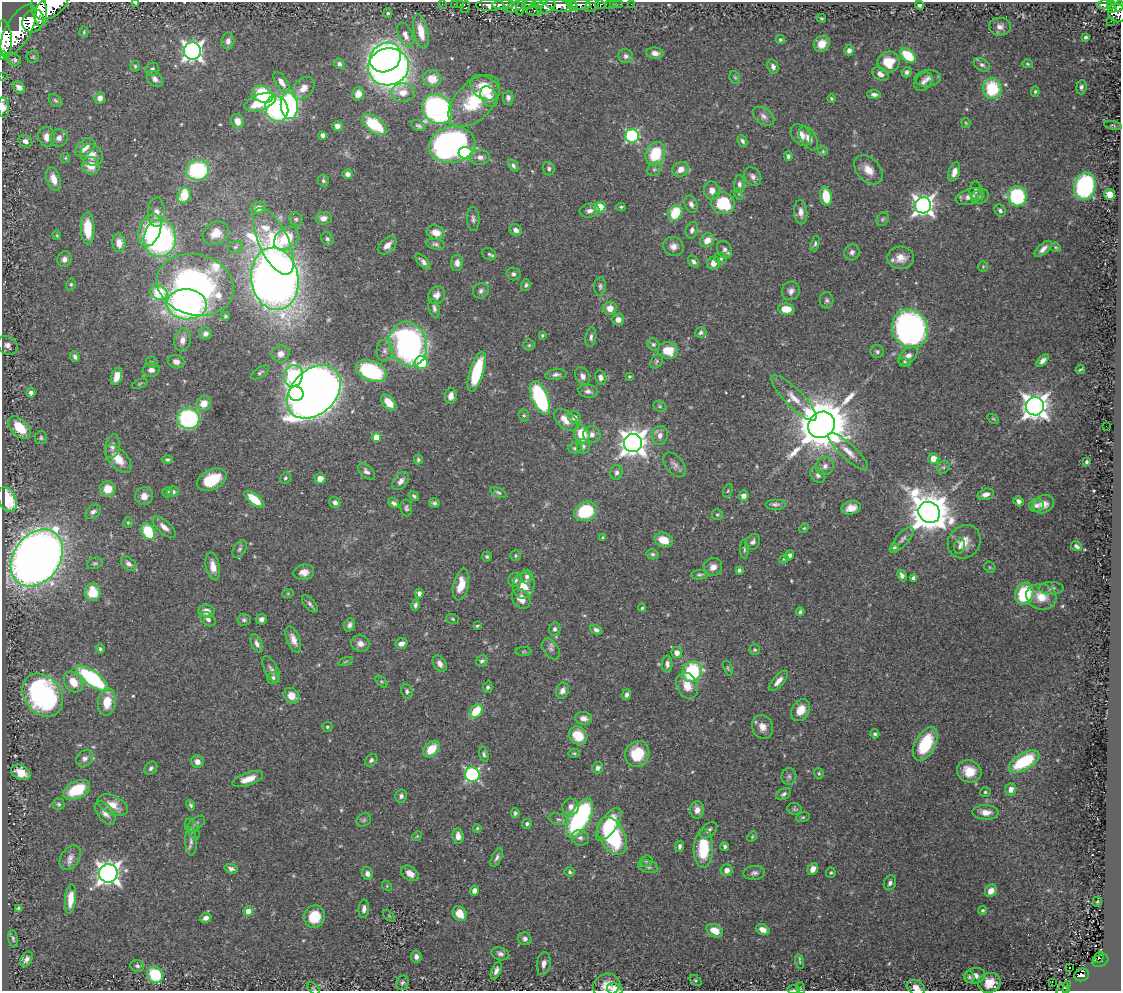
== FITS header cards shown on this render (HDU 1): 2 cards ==
NAXIS1  =                 1119
NAXIS2  =                  989

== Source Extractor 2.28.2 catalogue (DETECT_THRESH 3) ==
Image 1119 x 989 px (HDU 1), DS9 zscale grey, 1 PNG px = 1 image px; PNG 1123 x 993 px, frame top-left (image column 1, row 989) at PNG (2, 2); each listed source drawn as its Kron ellipse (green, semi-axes under 4 px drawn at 4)
Background 0.557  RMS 0.018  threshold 0.0542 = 3 sigma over >= 5 px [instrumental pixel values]
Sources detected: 545; of the 545, the 500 brightest by FLUX_AUTO listed and drawn (45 fainter detections omitted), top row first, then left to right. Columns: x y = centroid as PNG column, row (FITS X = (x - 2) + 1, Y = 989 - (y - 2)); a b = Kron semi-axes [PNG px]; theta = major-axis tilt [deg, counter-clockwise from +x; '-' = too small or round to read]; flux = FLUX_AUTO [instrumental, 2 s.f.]
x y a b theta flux
136 3 4 3 - 1.9
442 4 2 2 - 12
454 4 2 2 - 13
460 4 2 2 - 14
538 4 6 3 -4 310
610 4 3 3 - 45
614 4 3 2 - 8.9
620 4 2 2 - 11
631 4 2 2 - 8.4
490 5 14 5 0 1400
503 5 11 4 2 1100
529 5 7 4 15 540
572 5 7 4 -53 630
580 5 11 5 0 1100
592 5 7 5 48 120
600 5 5 3 - 140
920 5 4 4 - 3.5
1105 5 7 4 -1 230
1111 5 4 3 - 170
52 6 19 10 33 4900
546 6 10 6 21 1100
559 6 14 6 -10 2200
1119 6 5 3 - 290
465 7 6 4 77 120
514 7 11 4 26 450
521 7 8 3 78 460
39 9 17 7 -82 3800
1113 9 4 2 - 76
534 10 8 5 -6 290
388 13 4 4 - 2.5
1117 13 9 8 - 620
821 18 5 3 - 1.6
33 21 12 10 57 340
1111 21 2 2 - 5.7
1000 27 11 9 2 7.2
18 30 28 12 61 5400
421 31 17 7 -78 23
84 32 5 4 - 1.5
405 35 13 6 -69 7.9
1086 37 4 3 - 2.7
4 39 19 7 -86 3200
780 39 4 4 - 2.1
228 41 8 6 89 6.1
822 44 8 7 - 15
849 50 5 4 - 7.7
192 51 8 8 - 590
655 53 8 5 -6 6.4
908 55 8 6 -41 51
3 56 4 3 - 23
626 56 7 7 - 4.1
33 57 6 6 - 2
385 57 16 14 35 370
14 60 6 5 - 3
889 62 11 10 - 29
339 64 5 5 - 3.8
1028 64 5 4 - 1.5
982 65 9 6 -31 4
135 66 5 4 - 2.1
388 67 20 18 15 930
773 67 7 5 -72 4.4
152 69 7 6 - 3.2
907 72 5 5 - 3
880 74 9 6 -30 5.9
2 77 2 2 - 6.6
735 77 6 5 - 2
928 78 13 8 6 6.9
155 79 9 6 -45 5.5
432 79 9 8 - 21
281 82 12 5 -55 9.1
923 82 10 7 50 5.5
19 87 7 5 -42 5.7
1081 87 7 5 84 3
303 88 13 9 45 12
485 88 16 11 -33 36
992 89 10 9 - 64
1035 91 5 4 - 1.9
403 92 11 9 3 14
262 94 11 8 -28 66
358 94 6 6 - 12
874 94 7 4 -4 3.9
489 97 11 7 -60 10
100 98 6 5 - 6.9
508 98 7 5 90 4.4
832 98 4 3 - 1.6
55 101 8 5 -39 2.4
474 101 31 18 46 75
260 102 16 8 19 45
289 106 13 8 -85 230
3 107 10 5 -88 5.1
277 109 13 11 -66 180
437 109 16 14 -46 320
763 116 12 7 -34 6.3
237 121 7 6 - 13
966 123 5 4 - 1.5
374 125 14 7 -37 64
1113 125 9 4 -12 1.8
337 126 5 5 - 6.2
418 126 8 4 -25 2.9
323 135 4 4 - 5.3
801 135 12 8 -49 12
632 136 7 7 - 140
47 137 10 8 -75 9
59 138 9 8 - 6.4
809 138 13 7 -58 9.1
25 141 7 5 -31 4.9
742 141 6 4 -64 3.3
452 145 23 18 9 430
85 148 11 7 42 10
823 151 5 5 - 1.8
466 153 7 6 - 63
655 154 12 9 67 51
91 155 11 10 - 12
788 156 5 4 - 2.9
480 157 10 8 0 7.7
65 158 5 4 - 1.5
513 165 6 4 -54 3.5
91 166 9 8 - 18
549 169 7 5 -71 3.1
654 169 7 6 - 3.1
680 169 8 7 - 10
198 170 11 10 - 130
868 170 17 11 -46 17
954 172 10 5 71 9.7
347 174 5 5 - 4.3
753 177 10 7 -52 5.6
54 179 12 7 -72 13
323 181 6 5 - 2.4
739 184 9 5 -88 4.8
1085 186 14 11 76 200
712 190 9 8 - 8.3
975 190 9 6 85 4.2
739 194 6 3 -71 1.4
1110 194 5 5 - 20
184 195 8 6 70 40
826 196 9 6 -81 31
1017 196 10 9 - 120
969 197 14 8 18 11
980 197 9 7 22 4.2
723 203 12 11 - 65
691 204 9 6 -65 5.5
923 205 8 8 - 670
600 207 5 5 - 33
621 207 4 4 - 1.7
258 208 8 6 24 9
1000 210 6 5 - 3.1
589 211 10 7 8 5.9
156 212 15 8 88 12
801 212 12 6 -85 8.2
675 213 8 6 61 47
323 218 8 6 5 7.7
296 219 7 6 - 2.7
473 219 12 6 -86 4.3
882 219 7 5 53 2.5
88 228 16 7 -89 39
150 230 17 10 68 64
516 230 6 5 - 6.8
692 230 8 6 75 5.1
216 233 14 11 33 18
436 233 9 7 -14 14
57 235 5 4 - 1.5
160 238 18 16 85 280
286 238 14 10 39 46
327 239 7 5 -58 3
707 240 8 6 43 14
273 241 36 15 -65 79
119 243 9 6 -84 12
435 244 9 5 -10 3.2
815 244 8 4 72 2.6
387 245 11 6 44 8.7
673 246 10 9 - 8.3
235 247 8 5 16 3.1
1056 247 5 4 - 1.7
725 249 9 7 -57 4.8
1043 249 10 5 43 6.8
852 252 8 7 - 4.4
489 254 7 5 -29 2.7
901 258 13 11 -4 15
64 259 8 7 - 5.8
721 259 6 5 - 2.4
423 262 10 4 -47 5.1
694 262 6 5 - 3.6
457 263 8 6 87 6.2
714 263 7 6 - 12
983 267 5 4 - 1.5
513 274 7 6 - 3.7
275 279 31 23 -81 1600
71 284 6 4 77 2.2
195 285 39 30 -15 390
526 285 6 4 71 2.7
600 286 9 6 87 3.2
481 291 8 7 - 4.2
791 291 9 9 - 6.5
159 293 9 6 -21 90
437 295 9 8 - 6.9
827 300 8 7 - 3.4
187 304 20 15 -4 340
434 308 9 5 -77 4.1
610 308 6 6 - 12
786 309 8 5 -3 23
225 316 4 4 - 1.9
618 320 6 6 - 9
910 329 20 17 -63 480
701 332 6 5 - 3.2
205 334 6 6 - 5.2
542 335 4 3 - 1.4
591 337 10 5 82 3.9
182 340 11 8 81 9.2
408 344 22 18 -72 390
653 344 6 5 - 2.4
7 345 11 8 -34 6
529 345 5 5 - 2.1
668 350 10 8 -12 27
385 351 11 8 86 6.7
877 352 7 6 - 2.9
281 354 9 8 - 9.4
908 356 11 7 41 7.7
75 357 5 4 - 3.9
656 361 8 5 57 2.6
1043 361 7 4 45 5.5
152 362 6 5 - 2.4
176 362 8 6 -15 6.7
421 362 6 6 - 42
905 362 6 4 -23 2
151 370 8 7 - 7.2
1080 370 5 2 - 1.7
371 371 16 10 -23 130
477 372 21 7 73 68
260 373 10 5 32 3
556 375 11 5 6 4.5
117 376 9 5 74 14
293 376 11 9 71 150
583 376 9 7 -60 6.2
629 376 4 3 - 1.4
601 377 7 5 -76 4.9
140 384 8 3 23 1.7
588 391 9 6 -8 4.7
31 392 5 4 - 3.9
314 392 31 22 44 1700
296 394 7 7 - 130
451 396 8 6 83 7.7
540 398 18 8 -68 170
794 398 31 9 -45 20
204 403 8 7 - 15
389 403 9 5 -48 18
660 406 7 5 -21 2.2
1035 406 9 9 - 1300
524 415 6 5 - 2
574 418 7 6 - 7.4
188 419 11 10 - 180
993 419 6 4 -28 1.8
566 420 14 8 -39 17
821 425 14 12 42 6500
1106 426 2 2 - 23
20 428 13 8 -47 39
582 434 9 7 -70 36
592 434 8 8 - 7
660 435 9 8 - 7.5
376 437 4 4 - 22
41 438 6 6 - 2.6
633 443 9 9 - 1300
112 446 12 7 80 6.6
583 446 7 6 - 3.6
574 448 7 5 2 2.4
848 451 26 7 -43 15
118 459 17 9 -48 21
167 459 5 4 - 2.5
933 459 5 5 - 18
418 460 5 3 - 2.2
1086 462 4 3 - 2.4
674 465 14 8 -50 6.7
825 466 9 8 - 6.9
943 467 7 6 - 2.9
366 471 10 6 -43 4.7
616 473 7 6 - 4.1
818 475 8 6 -44 4.8
285 478 6 5 - 2.2
320 478 5 5 - 9.6
212 480 16 10 26 42
401 481 10 6 53 7.3
108 489 8 7 - 19
728 491 7 4 70 1.5
167 492 5 5 - 2.3
173 492 6 5 - 3.1
498 492 9 4 -27 2.6
986 494 8 5 13 6.6
144 496 9 8 - 11
414 496 6 4 -37 2.3
743 496 5 5 - 7.4
7 499 13 8 -66 48
254 499 12 5 -39 35
1019 501 5 4 - 5.2
335 503 6 5 - 4.7
394 503 6 4 -33 3.5
434 503 5 4 - 2.9
775 504 10 5 0 3.8
1043 504 11 8 24 10
1036 505 7 6 - 4.9
406 508 8 6 -82 3.1
851 508 10 6 13 11
585 511 12 9 26 78
93 512 8 6 37 4.4
929 512 11 10 - 3800
717 515 5 5 - 2
128 523 5 4 - 1.5
164 527 14 6 -42 9.2
804 528 5 4 - 1.5
148 532 9 6 -61 59
603 537 4 3 - 1.9
903 539 15 6 48 5.5
664 540 9 7 -21 19
753 542 8 6 55 4
964 542 18 15 48 18
960 546 8 5 76 3.4
1077 546 6 4 -33 3.2
894 548 5 4 - 4.5
239 549 9 6 58 4
744 549 10 4 -89 2.3
653 554 6 5 - 2.3
789 555 5 4 - 4.5
516 556 5 5 - 2
487 557 5 5 - 2.2
37 558 31 23 55 1600
784 559 5 4 - 1.5
95 563 8 5 18 2.6
129 564 9 6 -37 5.4
213 566 14 7 -79 13
713 567 9 8 - 7.3
990 567 6 5 - 1.7
739 570 4 4 - 2.8
304 572 10 7 7 9.1
700 575 9 4 6 2.6
902 575 6 4 -65 5.8
527 576 7 5 86 4.7
914 578 4 4 - 5.7
515 580 6 6 - 5.1
461 585 16 7 78 20
524 585 13 11 77 20
1051 588 12 6 1 4.7
93 592 9 8 - 31
288 593 6 4 18 1.5
419 593 5 4 - 4.5
1024 594 11 9 71 71
1041 597 15 12 -19 21
521 599 11 8 -52 14
310 604 10 5 -48 3.6
415 605 5 4 - 3.3
642 608 4 3 - 1.7
206 611 8 6 -8 11
800 612 4 4 - 2.6
208 619 8 6 -40 5
261 619 5 5 - 4.4
453 619 6 5 - 2
244 620 6 6 - 3
349 625 7 5 75 3.7
477 626 4 3 - 1.6
555 629 6 5 - 3.5
596 630 6 4 -28 3.5
293 639 14 6 -68 9.1
257 644 10 5 -67 5.2
360 644 9 8 - 7.1
401 644 6 5 - 6.5
100 649 5 4 - 2.3
551 649 11 7 -56 4.7
755 650 5 5 - 1.9
524 651 8 4 1 1.6
677 653 5 5 - 8.6
346 661 7 3 19 1.5
482 661 6 5 - 3.3
440 664 9 6 -56 6.5
667 664 8 5 89 4.9
728 668 8 4 -72 1.8
271 670 14 6 -63 5.5
692 672 11 9 51 100
92 678 20 7 -37 160
273 678 6 6 - 3.6
381 681 7 4 -44 2.1
778 681 13 5 48 8.8
73 682 11 8 -53 21
687 686 14 10 -64 19
488 687 5 4 - 2.9
407 691 7 5 -72 3.1
562 691 8 6 71 6.1
42 695 23 18 -52 260
626 695 5 4 - 4.2
291 696 8 7 - 15
107 702 13 9 82 26
801 710 11 8 60 16
476 711 8 5 51 40
584 718 8 6 -8 6.9
327 727 5 5 - 1.9
762 727 12 10 -69 11
875 734 5 4 - 2.3
578 736 10 8 -43 31
925 744 18 10 63 59
431 749 10 6 44 25
574 753 6 4 5 1.6
484 754 7 4 -73 2.9
637 754 13 12 - 44
85 758 9 7 45 5.8
371 760 7 5 43 3.2
1024 761 17 8 31 84
197 762 6 6 - 7.8
151 768 7 5 46 3.4
598 768 6 5 - 4.6
969 771 12 11 - 25
21 772 10 7 -27 16
819 773 5 4 - 1.8
472 774 7 7 - 180
789 777 8 7 - 3.8
248 779 16 6 19 15
1011 789 6 5 - 10
77 790 14 8 25 45
985 792 5 4 - 1.9
784 794 8 5 31 3.5
401 796 6 5 - 3.8
59 804 6 5 - 2.4
113 805 16 9 -25 15
191 805 5 4 - 2.4
571 807 8 8 - 7.4
795 809 7 6 - 2.4
697 810 8 7 - 8.7
986 812 13 7 -2 12
105 813 14 7 -54 8.4
515 813 5 3 - 2.2
803 817 7 4 17 1.8
580 818 22 10 62 230
558 819 10 5 -16 3.9
364 820 7 6 - 2.7
196 823 11 5 37 3
527 824 5 5 - 2.6
609 824 19 8 56 50
477 828 4 3 - 1.4
192 829 11 6 -64 4
709 830 10 6 40 4.8
417 836 5 4 - 1.4
458 836 7 5 -83 8.2
612 836 20 12 -61 140
752 837 6 4 64 1.5
580 838 9 7 -16 5.6
191 841 14 5 -87 5.7
680 846 6 4 83 3.7
725 847 4 3 - 3.3
703 849 19 9 89 54
497 857 10 4 62 3.8
70 858 13 9 56 7.7
646 861 6 5 - 2.4
648 867 10 6 -13 3.8
231 869 6 4 -16 4.4
813 869 6 5 - 7.7
727 870 6 5 - 6.9
570 872 5 5 - 2.3
108 873 9 9 - 830
410 873 10 6 -35 9.3
754 873 11 7 4 4.5
831 873 5 5 - 1.8
367 874 6 5 - 5.7
890 883 7 6 - 4
387 886 5 4 - 1.5
474 891 5 4 - 6.6
991 891 6 5 - 10
70 899 14 5 85 16
1097 902 5 4 - 1.5
18 908 4 3 - 2.4
364 909 9 5 85 5.4
983 910 4 4 - 1.9
248 911 5 4 - 20
459 914 8 6 -51 21
389 916 7 4 -45 1.5
314 917 11 10 - 39
206 918 6 4 26 6.2
763 930 7 5 -23 8.9
715 931 9 6 -29 20
13 939 8 4 -77 2.4
525 939 6 6 - 4.1
500 954 9 6 -18 4.9
416 957 6 5 - 5.7
1099 958 6 3 50 50
26 959 8 5 57 5.1
1100 961 8 6 25 130
800 962 7 4 -81 2.2
544 964 12 6 80 8.1
137 966 7 6 - 3.3
1069 968 2 2 - 1.6
496 971 9 4 69 5.2
155 975 8 7 - 72
1082 975 7 6 - 160
975 976 10 8 8 7.6
969 977 6 5 - 2.5
695 980 7 4 -37 1.6
1052 982 3 2 - 1.9
402 983 7 6 - 3.2
989 983 11 10 - 17
606 986 14 11 29 15
313 988 7 4 -45 1.8
800 988 6 3 -71 1.6
916 988 10 7 -29 8.5
1064 988 9 3 44 39
615 989 8 5 -12 8.9
1066 989 3 3 - 29
794 990 6 3 -1 1.6
At the frame edge (FLAGS 8, measured only in part): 13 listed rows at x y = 136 3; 52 6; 1119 6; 39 9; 4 39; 3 56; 2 77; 3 107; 313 988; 916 988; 615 989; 1066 989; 794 990
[45 fainter detections neither listed nor drawn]